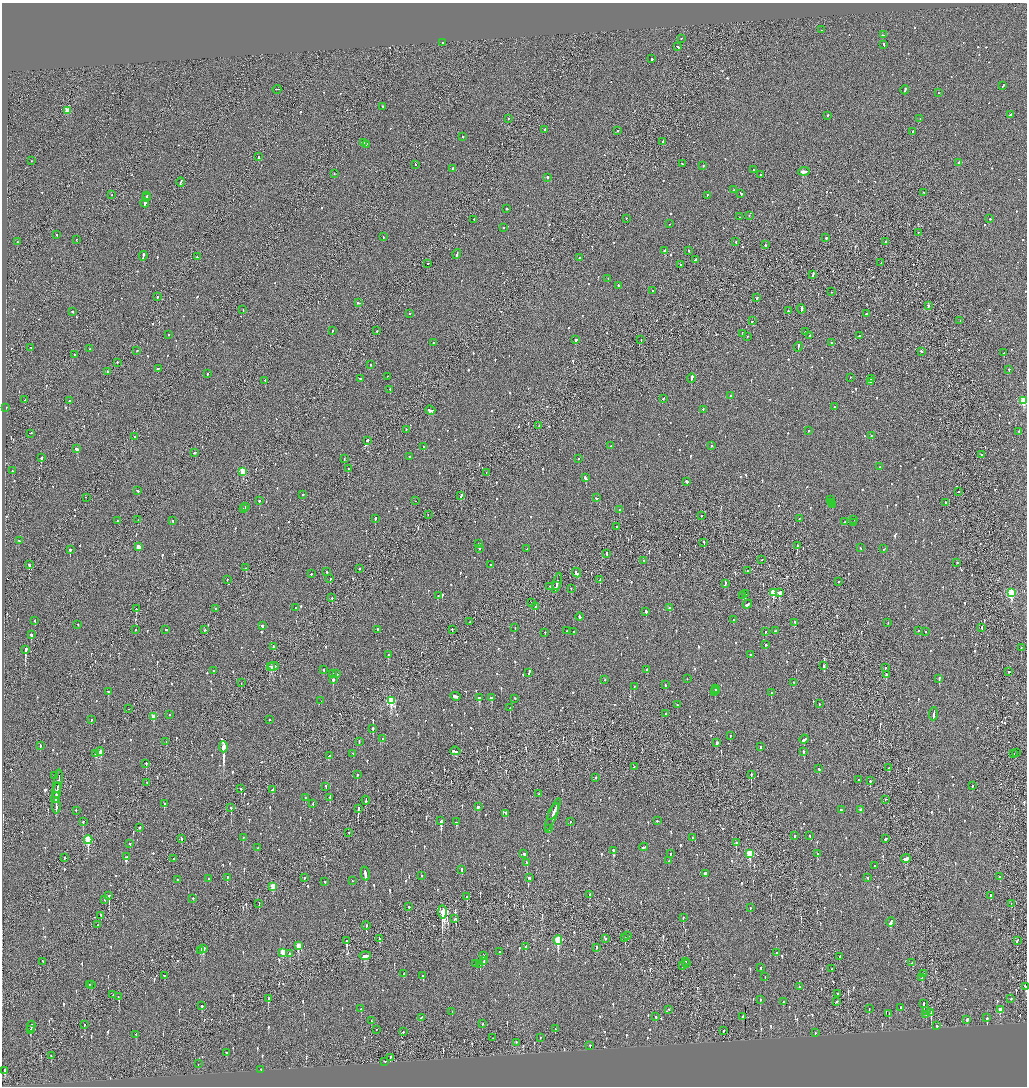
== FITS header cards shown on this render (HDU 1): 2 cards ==
NAXIS1  =                 2050
NAXIS2  =                 2168

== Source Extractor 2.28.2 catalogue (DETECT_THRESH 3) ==
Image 2050 x 2168 px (HDU 1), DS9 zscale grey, zoomed out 1/2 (1 PNG px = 2 x 2 image px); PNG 1029 x 1088 px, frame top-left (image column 2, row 2168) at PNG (2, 3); each listed source drawn as its Kron ellipse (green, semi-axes under 4 px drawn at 4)
Background -0.0805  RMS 0.095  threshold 0.286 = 3 sigma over >= 5 px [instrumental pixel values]
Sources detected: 1285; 75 cannot appear on this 1/2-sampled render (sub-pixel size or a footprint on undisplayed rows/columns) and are neither listed nor drawn; of the other 1210, the 500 brightest by FLUX_AUTO listed and drawn (710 fainter detections omitted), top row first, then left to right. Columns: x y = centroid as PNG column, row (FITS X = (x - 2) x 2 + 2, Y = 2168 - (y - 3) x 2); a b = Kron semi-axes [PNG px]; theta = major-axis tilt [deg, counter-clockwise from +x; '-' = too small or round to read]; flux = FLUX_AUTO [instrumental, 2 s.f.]
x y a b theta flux
822 30 2 2 - 70
883 35 2 2 - 66
681 39 2 2 - 54
442 43 2 1 - 55
884 45 3 2 - 240
677 47 3 2 - 120
652 59 2 2 - 240
1003 86 4 2 - 180
277 90 4 1 - 360
905 90 4 2 - 150
938 93 2 1 - 81
382 107 2 2 - 75
67 111 3 3 - 420
1010 115 3 2 - 88
827 116 2 2 - 61
508 119 2 1 - 67
920 119 2 2 - 55
544 130 3 2 - 150
617 131 2 2 - 87
912 132 2 2 - 78
463 137 2 1 - 120
663 142 4 2 - 140
364 143 2 2 - 97
366 145 2 2 - 95
258 157 3 2 - 280
31 161 2 1 - 52
959 163 2 2 - 220
682 164 2 2 - 120
415 165 2 2 - 55
703 166 2 2 - 84
453 169 2 2 - 150
753 170 2 2 - 64
804 172 6 2 8 2500
334 174 2 2 - 140
760 175 2 2 - 66
547 178 2 2 - 560
181 183 4 1 - 190
734 190 2 1 - 150
924 193 2 2 - 63
741 194 3 2 - 110
111 195 2 1 - 52
147 196 3 2 - 60
707 196 3 2 - 57
146 198 3 1 - 77
145 203 4 2 - 300
507 209 3 2 - 150
749 216 2 2 - 54
739 217 2 2 - 65
626 219 2 2 - 66
990 219 2 2 - 71
474 220 2 2 - 58
669 224 2 2 - 52
504 228 2 2 - 68
918 233 2 2 - 68
57 235 2 2 - 93
383 237 2 2 - 72
826 238 2 2 - 330
76 240 2 2 - 83
17 242 2 2 - 54
736 242 2 2 - 77
886 242 2 2 - 210
765 245 2 2 - 62
664 251 2 2 - 330
688 251 2 2 - 80
457 254 5 2 - 230
143 256 5 2 - 230
197 257 2 1 - 51
579 258 2 2 - 54
695 260 4 2 - 97
881 263 2 1 - 56
428 264 2 1 - 85
680 265 2 2 - 150
813 275 4 1 - 130
608 279 2 2 - 55
618 286 2 2 - 88
653 291 2 2 - 240
831 292 2 1 - 64
157 297 2 2 - 140
757 298 3 2 - 120
358 303 3 2 - 110
928 306 2 2 - 100
801 309 4 2 - 240
243 310 2 1 - 100
788 311 2 2 - 90
73 312 2 2 - 180
410 314 2 2 - 72
866 314 2 2 - 120
753 321 3 2 - 120
960 321 3 2 - 130
332 331 2 2 - 98
377 331 2 1 - 77
806 332 2 2 - 50
743 334 2 2 - 66
168 335 2 2 - 57
810 336 2 2 - 81
860 336 2 2 - 81
747 337 2 2 - 59
576 340 2 2 - 380
641 340 2 1 - 72
433 343 2 2 - 61
832 343 2 2 - 190
798 347 5 2 - 230
31 348 2 1 - 160
90 349 2 2 - 59
137 351 2 1 - 240
921 352 2 2 - 57
1004 353 3 2 - 180
75 355 2 2 - 56
117 363 2 1 - 53
370 365 2 2 - 75
158 369 3 2 - 82
1009 370 2 2 - 61
107 372 2 2 - 100
207 374 2 2 - 52
387 377 2 1 - 59
850 378 2 2 - 81
360 379 3 2 - 66
691 379 4 2 - 550
871 379 2 2 - 81
265 381 2 2 - 62
870 382 2 2 - 61
390 390 2 2 - 310
731 396 2 2 - 130
663 399 3 2 - 98
25 400 3 2 - 79
69 401 2 2 - 61
1023 401 3 3 - 1100
835 407 3 2 - 120
6 408 2 2 - 99
703 410 2 2 - 79
430 411 5 2 - 290
539 426 2 2 - 63
406 430 2 2 - 51
808 431 2 2 - 52
1019 432 2 2 - 78
30 434 3 2 - 78
871 436 2 2 - 74
134 437 2 1 - 160
367 441 3 2 - 230
611 446 4 2 - 140
711 446 2 2 - 110
424 447 2 2 - 300
77 449 3 2 - 450
195 453 3 2 - 100
981 455 2 2 - 150
409 457 2 2 - 61
41 458 3 2 - 560
344 459 2 1 - 92
578 459 2 2 - 59
880 467 2 2 - 81
348 469 2 2 - 150
12 471 2 2 - 91
243 472 3 3 - 560
486 473 2 1 - 63
585 478 4 2 - 320
687 482 2 2 - 750
137 491 3 2 - 180
959 492 2 2 - 62
303 495 2 2 - 230
461 496 4 2 - 160
86 498 2 1 - 60
596 498 3 2 - 51
831 500 2 2 - 82
259 501 2 2 - 220
415 501 2 1 - 140
831 503 3 1 - 110
945 503 2 2 - 170
832 505 3 2 - 140
246 507 2 2 - 190
243 509 2 2 - 63
619 510 2 2 - 92
428 515 2 1 - 56
701 516 2 2 - 50
375 519 2 2 - 340
799 519 2 2 - 65
138 520 2 1 - 64
854 520 2 2 - 87
118 521 2 2 - 88
173 521 2 2 - 95
845 522 2 1 - 52
853 523 2 2 - 97
616 527 2 2 - 52
19 541 2 2 - 100
704 543 4 1 - 120
479 544 2 2 - 73
797 546 2 2 - 190
138 547 3 2 - 200
860 548 2 2 - 50
479 549 2 2 - 77
527 549 2 1 - 62
883 549 2 2 - 50
70 550 2 2 - 590
607 554 3 2 - 150
762 560 2 1 - 58
644 561 2 1 - 51
957 563 2 2 - 150
29 565 3 2 - 260
491 565 2 2 - 71
246 568 2 2 - 120
359 569 2 2 - 100
747 571 3 1 - 250
327 572 2 2 - 87
577 573 5 2 - 250
311 574 2 2 - 66
330 579 2 2 - 130
227 580 2 2 - 54
600 580 2 1 - 72
839 582 2 2 - 50
557 583 10 2 73 290
725 584 4 2 - 120
556 586 3 1 - 67
550 587 2 2 - 77
571 589 2 2 - 53
773 593 3 3 - 540
779 593 3 3 - 490
1011 593 4 3 - 1200
745 594 2 1 - 260
438 596 2 2 - 74
743 596 2 2 - 79
332 598 2 2 - 68
532 603 2 2 - 120
747 604 5 2 - 170
535 607 2 2 - 150
296 608 2 2 - 100
670 608 2 2 - 91
136 609 2 1 - 160
215 609 2 2 - 54
646 612 3 2 - 170
579 617 4 2 - 220
733 620 2 2 - 55
35 621 2 2 - 220
470 622 2 1 - 51
795 623 3 2 - 120
888 623 2 2 - 50
78 625 2 2 - 55
262 626 2 2 - 120
515 628 2 1 - 64
981 628 2 2 - 84
135 630 2 2 - 61
166 630 2 2 - 350
205 630 2 2 - 68
378 630 3 2 - 64
452 630 2 1 - 140
566 631 2 1 - 59
775 631 2 2 - 51
918 631 2 2 - 86
573 632 3 2 - 160
765 632 2 2 - 59
925 632 2 2 - 51
545 633 2 2 - 67
31 635 2 2 - 450
766 645 2 2 - 59
274 647 3 2 - 120
1021 648 2 2 - 120
25 650 3 2 - 1500
388 655 2 2 - 360
750 655 2 2 - 52
270 666 3 1 - 99
824 666 3 2 - 99
273 667 5 2 - 180
885 668 2 2 - 59
324 670 2 2 - 140
647 670 2 2 - 68
213 671 2 2 - 62
1009 672 2 2 - 76
333 673 2 2 - 55
529 673 3 2 - 130
336 674 4 2 - 160
886 675 2 2 - 100
687 679 2 2 - 93
939 679 3 2 - 210
333 680 3 2 - 290
605 680 2 2 - 66
241 683 2 1 - 77
794 683 3 2 - 93
666 685 2 2 - 80
634 687 2 2 - 56
716 689 2 2 - 100
715 691 2 1 - 97
108 692 2 2 - 120
715 692 2 2 - 79
771 693 2 2 - 260
455 697 5 2 - 160
479 698 2 2 - 460
491 698 3 2 - 400
515 699 2 2 - 76
321 701 2 1 - 98
391 701 4 3 - 1700
819 704 2 2 - 63
677 705 3 2 - 80
510 708 2 2 - 160
129 709 2 1 - 49
666 714 2 2 - 65
933 714 6 2 85 400
169 715 2 2 - 130
153 717 3 2 - 190
91 720 2 2 - 72
269 720 2 2 - 75
373 729 3 2 - 210
730 736 2 2 - 61
382 739 2 2 - 76
804 740 4 2 - 180
166 742 2 2 - 63
359 742 2 2 - 99
717 743 3 2 - 82
40 746 3 2 - 230
223 747 5 2 - 17000
760 747 2 2 - 53
455 751 5 2 - 160
100 752 4 2 - 320
803 752 2 2 - 79
1016 753 2 2 - 74
96 754 3 2 - 130
353 754 2 2 - 51
1014 754 2 1 - 100
329 756 3 2 - 76
146 764 3 2 - 230
634 767 2 2 - 51
889 768 2 2 - 130
819 769 3 2 - 72
357 775 2 2 - 130
751 775 2 2 - 170
54 776 3 2 - 120
595 778 2 2 - 60
859 780 2 2 - 63
870 781 2 2 - 140
58 782 12 1 81 580
147 783 2 1 - 60
972 786 2 2 - 71
326 787 3 2 - 83
241 789 2 2 - 220
273 790 3 2 - 160
57 791 8 2 82 450
539 794 2 2 - 50
56 798 5 2 - 210
305 798 2 2 - 110
330 798 4 2 - 230
885 800 2 2 - 50
366 801 4 2 - 190
164 804 3 2 - 170
313 804 2 2 - 71
56 806 8 2 89 300
478 807 3 2 - 130
231 808 2 1 - 230
358 809 3 2 - 550
841 810 3 2 - 110
861 810 3 2 - 73
76 811 2 2 - 63
553 812 9 2 61 560
506 814 2 2 - 190
553 815 17 2 68 320
441 821 4 2 - 540
657 821 2 2 - 68
83 822 2 2 - 130
457 822 3 2 - 160
570 822 2 2 - 62
140 828 2 2 - 110
549 829 3 2 - 100
349 833 2 1 - 71
794 836 2 2 - 76
810 836 3 2 - 51
243 838 2 2 - 120
692 838 2 2 - 54
181 839 2 2 - 54
886 839 3 2 - 100
88 840 4 3 - 1200
736 843 4 2 - 390
130 844 2 2 - 83
644 847 4 2 - 160
258 848 3 2 - 60
613 851 3 2 - 360
524 854 2 2 - 100
670 854 3 2 - 53
750 854 4 3 - 730
817 854 2 2 - 59
126 857 2 2 - 100
64 858 2 1 - 170
174 859 2 2 - 100
906 859 5 2 - 200
669 861 2 1 - 50
527 863 2 2 - 64
875 866 2 2 - 57
462 870 3 2 - 160
365 874 7 2 -77 530
705 874 3 2 - 1300
421 876 2 2 - 54
1000 877 2 2 - 99
227 878 3 2 - 130
304 878 2 1 - 54
529 878 3 2 - 83
868 878 2 2 - 53
209 879 2 2 - 120
177 880 2 2 - 52
352 881 2 2 - 64
325 882 2 2 - 53
273 887 3 3 - 340
589 895 2 2 - 70
109 896 3 2 - 530
991 896 2 2 - 100
467 897 2 2 - 180
193 899 2 2 - 71
105 900 2 2 - 57
259 904 2 1 - 60
1011 904 2 1 - 54
409 907 2 2 - 200
750 908 2 1 - 77
442 912 7 2 -89 27000
101 916 2 2 - 51
683 918 2 2 - 59
455 919 3 2 - 220
891 923 4 2 - 1400
98 925 2 2 - 67
366 926 4 2 - 140
628 936 2 2 - 52
625 938 3 1 - 97
380 939 3 2 - 150
605 939 2 2 - 55
558 940 4 3 - 1100
346 941 3 2 - 150
1017 941 3 2 - 160
298 946 4 2 - 380
526 947 3 2 - 90
596 948 3 1 - 170
203 949 3 2 - 230
201 951 4 2 - 350
500 952 3 2 - 160
283 953 4 2 - 290
777 953 2 2 - 59
290 954 2 2 - 93
365 956 5 3 - 210
484 956 2 2 - 260
840 957 3 2 - 69
483 961 3 2 - 100
43 962 3 2 - 120
685 962 2 2 - 94
912 963 3 2 - 66
476 964 2 2 - 99
687 964 2 1 - 140
480 965 2 1 - 85
682 966 2 2 - 50
761 968 2 2 - 100
832 969 2 1 - 59
404 974 3 2 - 77
923 974 2 2 - 49
164 976 2 2 - 61
423 976 3 2 - 100
765 977 2 2 - 66
922 978 2 2 - 69
89 985 2 2 - 50
92 985 2 2 - 74
799 987 2 2 - 100
1025 987 3 2 - 550
838 994 3 2 - 77
113 995 2 1 - 80
118 997 2 1 - 62
268 999 3 2 - 100
1011 999 2 1 - 130
760 1000 2 2 - 51
783 1002 2 2 - 69
837 1002 2 2 - 88
923 1004 4 2 - 130
202 1006 2 2 - 270
900 1008 2 2 - 130
361 1009 2 2 - 180
869 1009 2 2 - 85
669 1010 2 2 - 51
1000 1010 3 2 - 170
926 1011 2 2 - 110
452 1012 2 1 - 64
931 1013 4 2 - 310
889 1014 2 2 - 50
926 1015 3 2 - 53
656 1017 3 2 - 87
742 1017 2 2 - 160
421 1018 2 2 - 63
987 1018 3 2 - 380
967 1020 3 2 - 87
371 1021 2 2 - 67
483 1024 2 2 - 100
84 1025 2 1 - 140
937 1026 2 2 - 100
31 1027 5 2 - 250
555 1029 2 2 - 96
30 1030 2 1 - 82
376 1030 2 2 - 64
724 1031 2 2 - 66
403 1032 2 2 - 65
815 1033 2 2 - 56
136 1035 2 2 - 320
493 1038 2 2 - 50
540 1038 2 2 - 50
516 1043 2 2 - 56
590 1046 2 2 - 130
227 1053 3 2 - 60
51 1056 2 2 - 53
390 1058 3 2 - 88
385 1062 2 2 - 140
198 1064 2 2 - 190
261 1070 2 2 - 78
5 1071 3 2 - 94
At the frame edge (FLAGS 8, measured only in part): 2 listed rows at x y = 1023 401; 1025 987
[710 fainter detections neither listed nor drawn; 75 sub-pixel or undisplayed-footprint detections neither listed nor drawn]